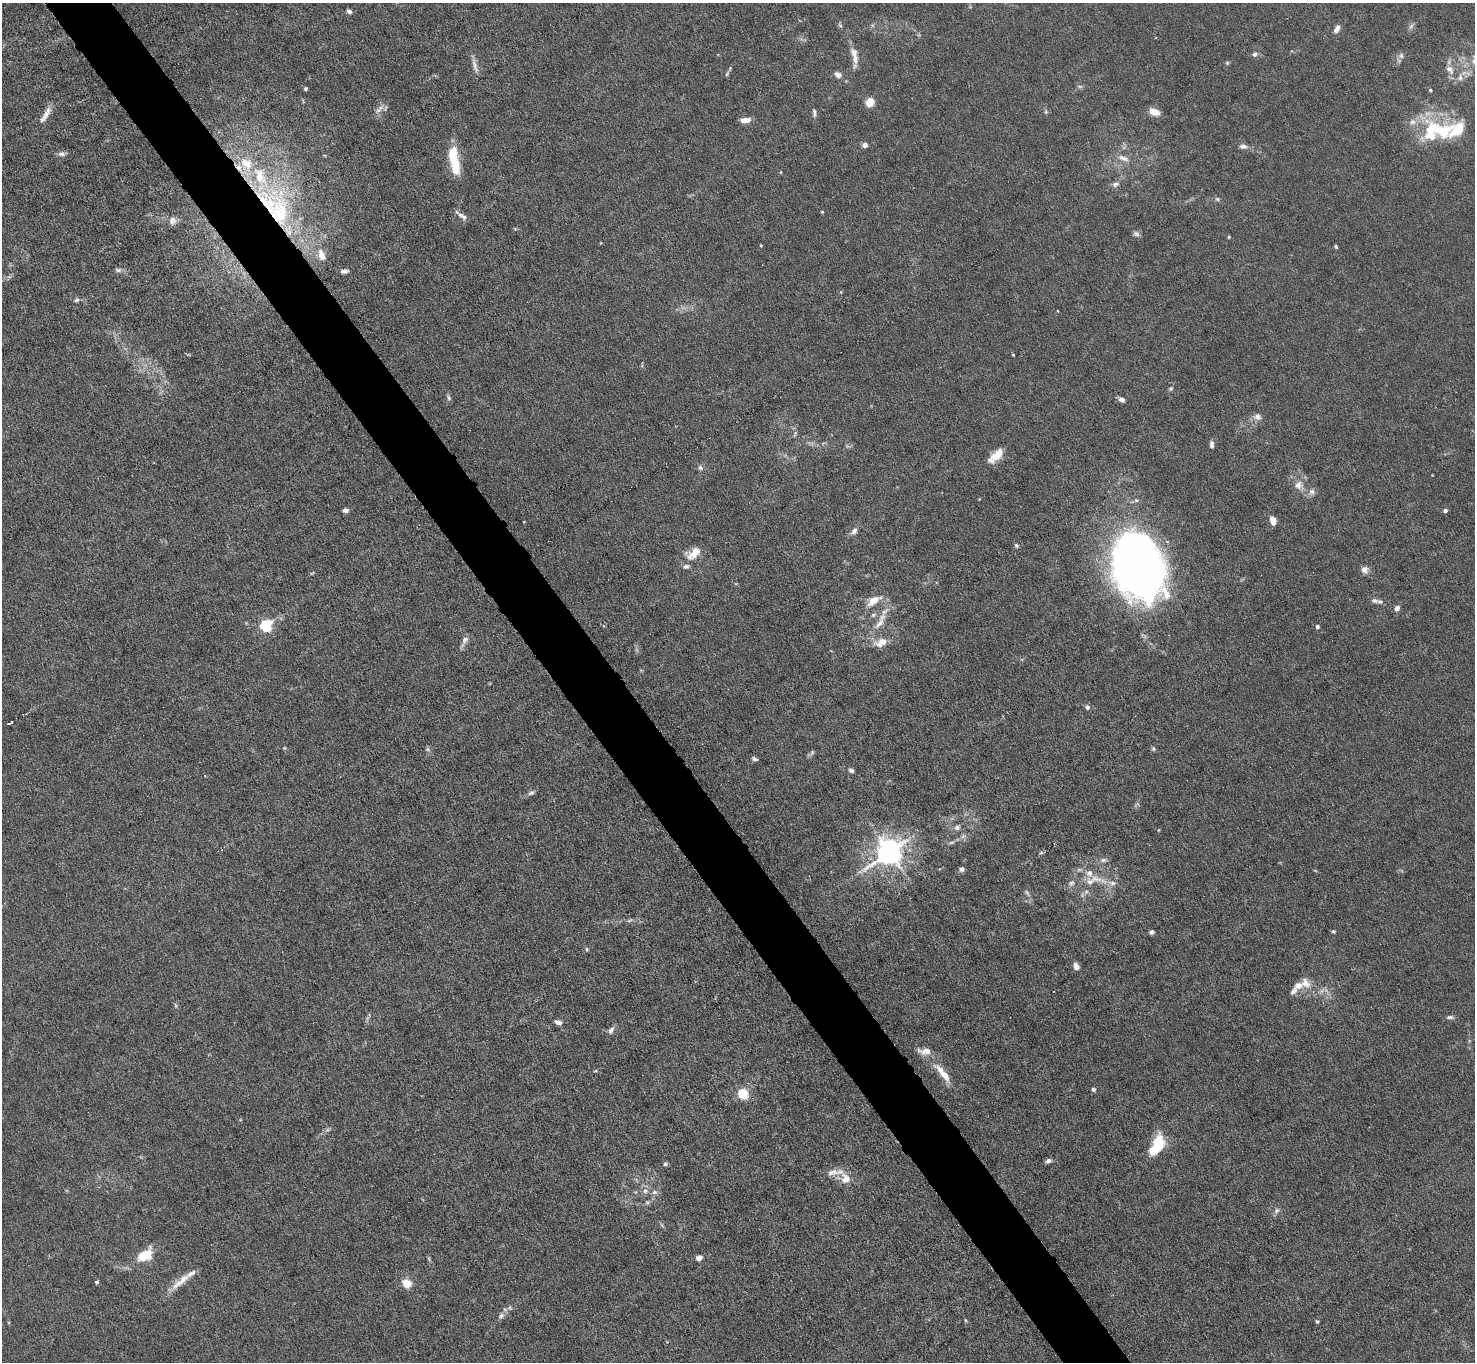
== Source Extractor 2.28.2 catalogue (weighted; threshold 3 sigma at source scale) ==
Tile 11 of 4 x 4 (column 3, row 3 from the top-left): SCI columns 2948-4420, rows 1515-2874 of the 5894 x 5888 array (HDU 1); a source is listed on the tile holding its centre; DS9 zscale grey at full resolution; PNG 1477 x 1364 px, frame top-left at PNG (2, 3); no overlay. Shown black and unused: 5% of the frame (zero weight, under 4 of 8 exposures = <1% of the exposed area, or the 3 px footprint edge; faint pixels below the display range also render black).
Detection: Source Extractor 2.28.2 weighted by HDU 2 'WHT'; one run over the whole footprint, this tile lists its part. Background 0.0261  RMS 0.0022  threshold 0.00888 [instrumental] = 3 sigma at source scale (4.09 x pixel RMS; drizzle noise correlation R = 1.36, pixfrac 0.8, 0.05/0.05 arcsec/px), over >= 5 px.
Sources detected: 142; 5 too faint to see at this stretch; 1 inside a brighter object's white glare — not listed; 17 inside a brighter listed object's ellipse — not listed separately; the other 119 listed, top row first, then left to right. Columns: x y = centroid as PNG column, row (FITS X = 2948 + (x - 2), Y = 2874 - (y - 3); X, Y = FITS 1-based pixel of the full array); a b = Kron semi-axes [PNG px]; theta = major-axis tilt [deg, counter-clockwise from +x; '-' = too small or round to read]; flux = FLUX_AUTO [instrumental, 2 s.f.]
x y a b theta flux
349 11 7 5 -37 0.64
840 25 7 4 -45 0.33
1411 26 11 5 64 0.59
1337 28 10 6 62 1.1
1255 54 7 6 - 0.56
1401 55 8 6 -89 0.67
855 59 15 8 89 1.6
1474 61 9 8 - 0.96
1227 63 5 5 - 0.26
475 65 23 5 -73 1.2
1450 70 15 9 -49 1.8
727 74 7 4 46 0.31
838 75 9 7 -34 0.94
1080 86 7 4 0 0.37
305 89 4 4 - 0.36
1430 90 4 4 - 0.31
870 102 7 6 - 3.4
379 109 17 6 44 1.1
814 112 12 4 -86 0.57
1046 112 5 5 - 0.32
1154 112 12 7 -16 2.1
46 114 29 7 55 1.9
745 120 12 6 4 1.5
1437 130 47 26 0 16
865 145 5 5 - 0.86
1243 146 11 6 0 0.79
61 154 10 6 -11 0.71
1123 158 17 7 -21 1.5
455 167 16 8 -88 5.2
1115 184 11 6 18 0.76
1217 199 6 6 - 0.39
268 204 56 30 -62 27
822 212 4 3 - 0.18
462 216 14 6 -35 0.99
172 221 11 10 - 1.1
1136 234 9 7 -5 0.6
1229 237 4 4 - 0.23
761 245 5 3 - 0.17
1336 247 4 3 - 0.29
321 255 17 10 -72 2.3
118 270 9 5 -6 0.57
344 271 9 5 6 0.72
77 300 7 5 31 0.44
1013 355 4 3 - 0.18
1171 389 6 6 - 0.35
449 397 8 5 -73 0.46
1122 400 7 5 -23 0.86
1257 417 11 9 -10 1.1
795 434 10 3 67 0.32
1212 445 9 5 -89 0.67
996 456 22 10 43 3
700 468 8 7 - 0.6
1298 485 12 11 - 1.7
1312 492 8 8 - 0.84
345 510 5 5 - 0.81
1445 511 4 4 - 0.65
1273 520 7 5 -70 2.7
854 531 10 6 61 0.98
1016 546 5 5 - 0.33
694 553 18 9 39 3.5
686 566 8 6 17 0.61
1138 567 66 40 -73 150
1365 570 9 9 - 1.1
874 601 19 9 33 2.6
1374 601 9 6 -4 0.61
1397 608 6 5 - 1.1
873 615 7 5 28 0.48
880 623 24 8 52 2.7
266 625 6 5 - 24
1317 627 5 5 - 0.36
465 640 14 6 62 1
882 641 13 9 -16 1.9
1087 707 7 6 - 0.52
10 723 6 2 20 0.45
428 749 7 5 -46 0.42
1153 749 6 5 - 0.34
812 752 7 5 48 0.4
754 759 8 5 -22 0.47
851 771 7 5 -23 0.5
531 793 10 6 28 0.57
957 827 8 7 - 0.73
963 836 8 5 45 0.57
951 842 8 4 9 0.45
889 852 9 8 - 250
1103 860 10 6 0 0.66
961 869 6 6 - 0.61
1090 882 14 11 17 2.3
1071 883 10 6 28 0.77
1112 883 11 6 -8 1.1
1027 892 10 3 -50 0.41
1333 931 5 4 - 0.33
1151 932 5 4 - 0.56
587 949 5 4 - 0.29
1076 966 7 6 - 1.1
1306 983 17 11 -55 2.2
1294 991 10 7 46 0.85
176 1006 6 4 -72 0.27
1450 1017 10 5 4 0.54
558 1022 9 6 -25 0.86
611 1030 12 6 60 0.73
595 1071 5 3 - 0.2
942 1073 31 8 -50 3.6
1093 1089 5 4 - 0.45
743 1094 5 5 - 19
1157 1146 23 11 61 8.2
1048 1161 7 5 17 0.7
665 1164 6 5 - 0.36
846 1179 16 13 -68 2.4
645 1191 8 7 - 0.83
654 1192 9 6 -12 0.71
1276 1211 9 7 57 0.71
144 1255 14 8 31 6.6
699 1258 7 5 23 1.1
181 1281 36 8 40 3
97 1282 4 4 - 0.41
407 1284 10 8 -43 2.8
501 1316 9 7 54 0.74
965 1320 6 3 -71 0.22
1317 1322 6 4 -61 0.29
Overlapping masked pixels (flux is a lower limit): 1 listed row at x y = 268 204
Isophote crosses this tile's border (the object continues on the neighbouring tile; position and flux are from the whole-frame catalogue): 1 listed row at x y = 1474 61